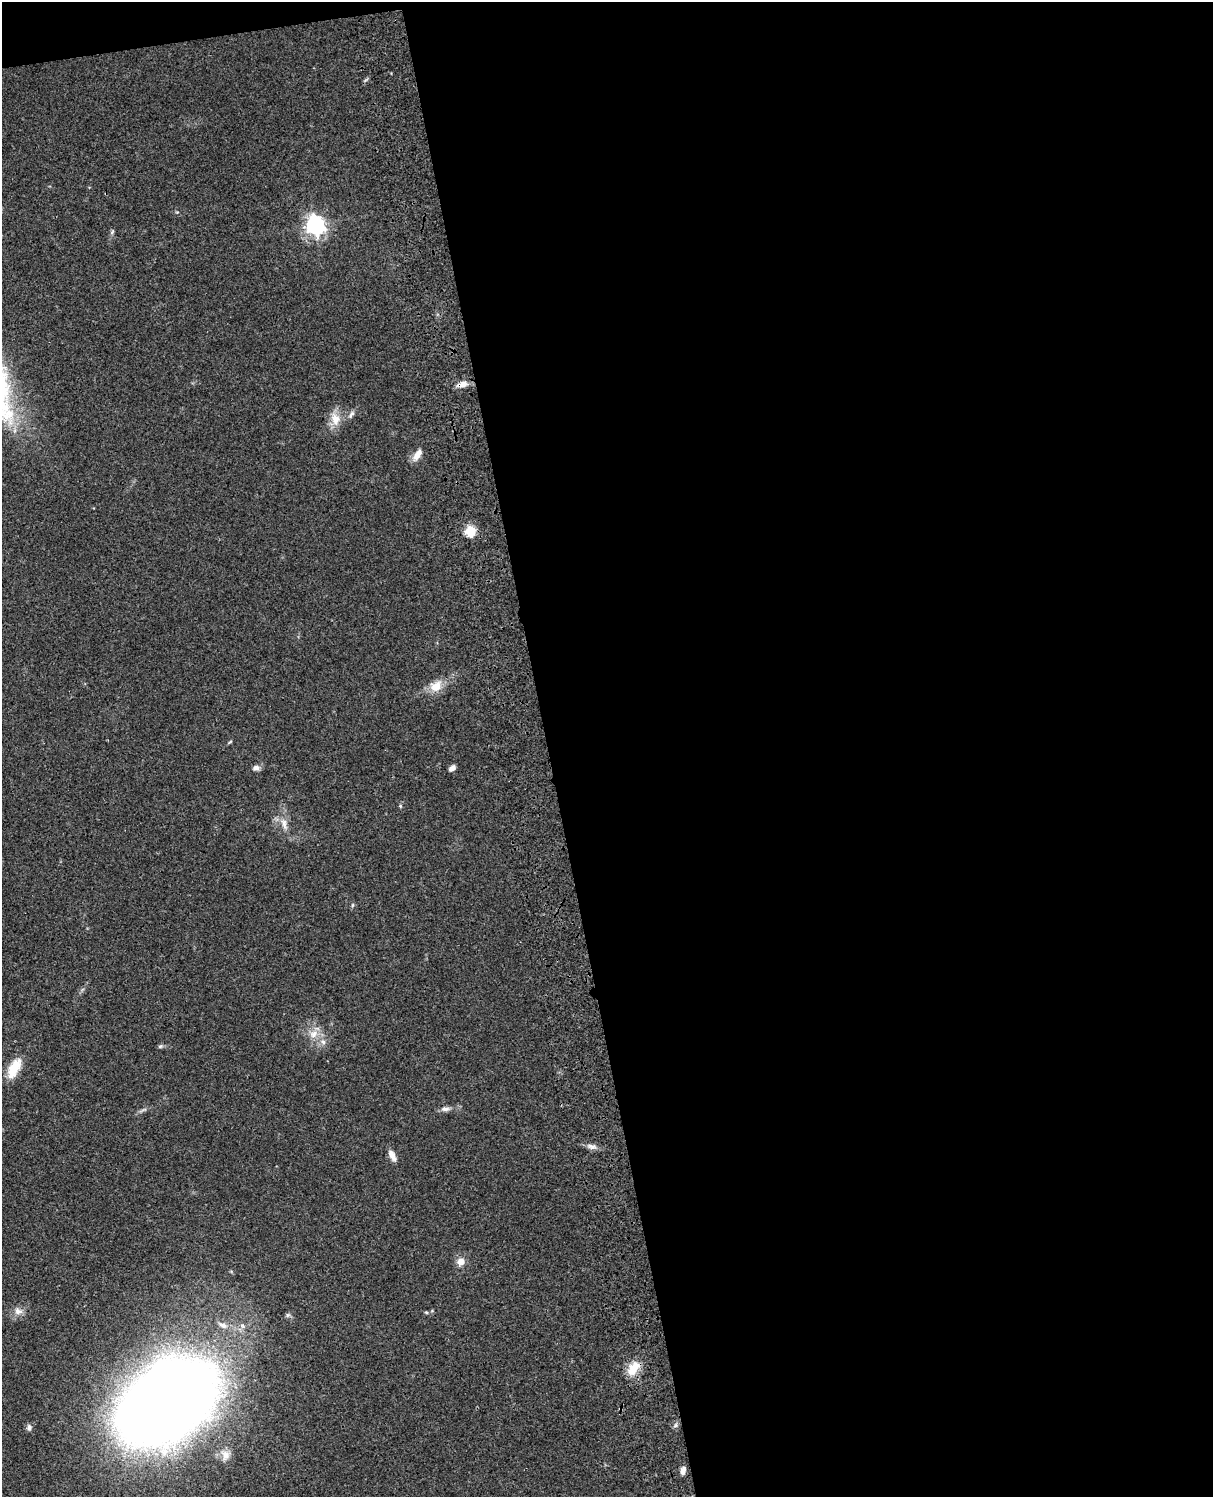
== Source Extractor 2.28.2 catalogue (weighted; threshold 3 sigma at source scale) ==
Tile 4 of 4 x 3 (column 4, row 1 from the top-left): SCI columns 3756-4966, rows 3265-4759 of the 5085 x 4923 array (HDU 1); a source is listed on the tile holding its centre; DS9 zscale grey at full resolution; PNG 1215 x 1499 px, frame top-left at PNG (2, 2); no overlay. Shown black and unused: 56% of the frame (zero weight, under 3 of 4 exposures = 6% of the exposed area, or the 3 px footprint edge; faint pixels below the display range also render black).
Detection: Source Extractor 2.28.2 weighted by HDU 2 'WHT'; one run over the whole footprint, this tile lists its part. Background 0.106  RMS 0.0065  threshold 0.0292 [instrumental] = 3 sigma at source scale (4.5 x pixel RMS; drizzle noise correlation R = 1.50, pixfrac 1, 0.05/0.05 arcsec/px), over >= 5 px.
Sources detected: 29; all 29 listed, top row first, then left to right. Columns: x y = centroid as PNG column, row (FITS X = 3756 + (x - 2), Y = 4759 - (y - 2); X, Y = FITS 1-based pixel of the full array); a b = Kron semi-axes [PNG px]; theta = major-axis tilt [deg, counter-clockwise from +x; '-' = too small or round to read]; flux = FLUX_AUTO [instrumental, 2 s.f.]
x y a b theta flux
315 225 8 7 - 300
112 232 7 4 46 1
462 384 14 8 21 4.9
351 414 13 5 53 2.3
335 419 20 13 -77 8.5
418 454 16 8 59 5.4
470 531 5 5 - 44
436 686 18 14 38 9.2
230 742 6 3 37 0.77
256 768 9 7 8 2.6
452 768 8 5 42 2.7
284 824 19 7 -76 5.3
352 905 6 4 88 0.87
314 1034 14 10 30 6.4
323 1042 6 6 - 2.2
160 1046 7 5 21 1.2
14 1068 27 12 62 13
445 1109 11 6 1 2.7
592 1146 12 6 -20 3.1
392 1156 14 6 -65 4.5
461 1261 8 8 - 5.9
18 1311 12 9 -14 4.2
426 1312 5 4 - 0.78
223 1325 13 7 -24 3.7
633 1368 21 12 55 12
165 1403 66 40 36 1700
29 1427 8 6 -85 2
226 1455 15 11 -86 5.8
683 1471 10 6 69 3.2
Overlapping masked pixels (flux is a lower limit): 1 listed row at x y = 462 384